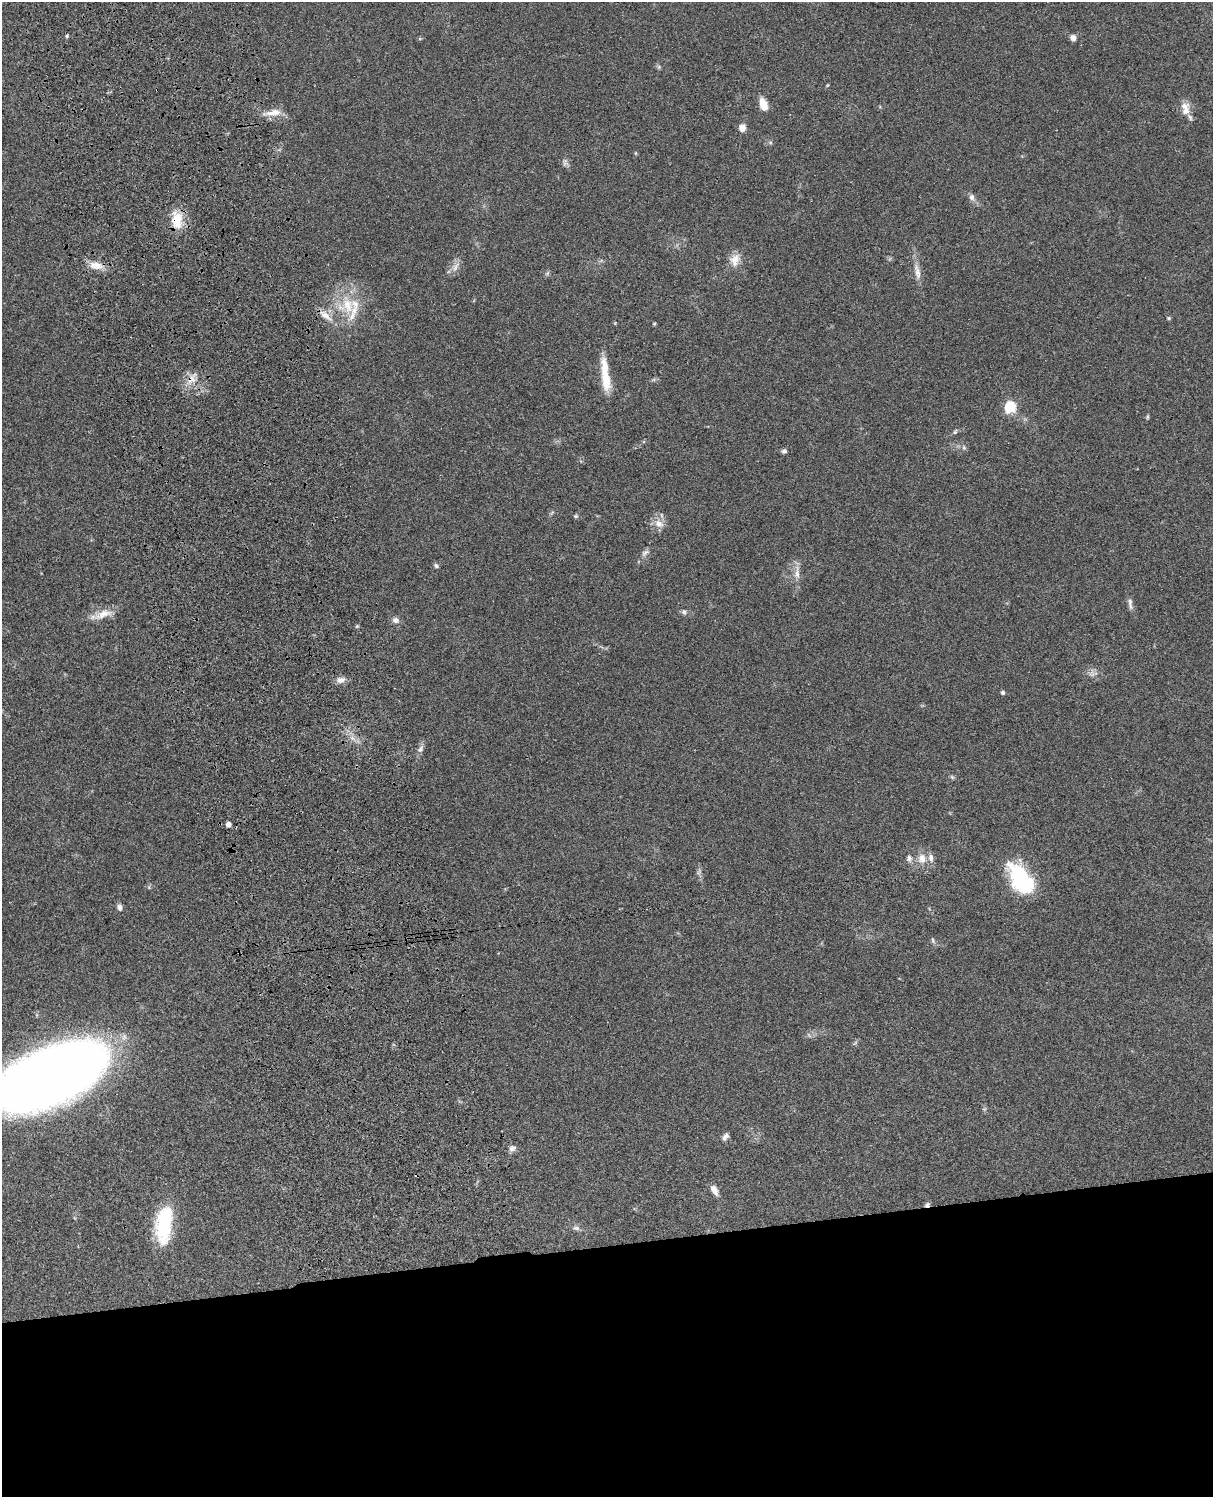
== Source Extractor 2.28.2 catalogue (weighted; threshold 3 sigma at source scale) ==
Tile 11 of 4 x 3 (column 3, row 3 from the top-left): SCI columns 2545-3755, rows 278-1772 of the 5085 x 4926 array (HDU 1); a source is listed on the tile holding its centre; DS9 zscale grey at full resolution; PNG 1215 x 1499 px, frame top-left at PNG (2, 2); no overlay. Shown black and unused: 17% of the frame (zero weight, under 3 of 4 exposures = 6% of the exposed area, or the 3 px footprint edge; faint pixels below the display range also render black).
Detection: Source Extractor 2.28.2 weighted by HDU 2 'WHT'; one run over the whole footprint, this tile lists its part. Background 0.0787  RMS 0.006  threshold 0.0268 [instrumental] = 3 sigma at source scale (4.5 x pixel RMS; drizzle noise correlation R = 1.50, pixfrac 1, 0.05/0.05 arcsec/px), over >= 5 px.
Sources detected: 61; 2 too faint to see at this stretch — not listed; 5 inside a brighter listed object's ellipse — not listed separately; the other 54 listed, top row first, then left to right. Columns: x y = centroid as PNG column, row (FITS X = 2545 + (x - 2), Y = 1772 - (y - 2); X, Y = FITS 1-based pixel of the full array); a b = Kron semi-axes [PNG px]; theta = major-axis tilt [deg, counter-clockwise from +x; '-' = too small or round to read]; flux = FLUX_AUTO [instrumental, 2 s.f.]
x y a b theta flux
67 36 4 4 - 0.9
1073 38 7 6 - 2.5
659 67 7 4 -72 0.9
763 105 13 7 -72 8.4
1186 111 12 9 53 4.5
274 112 23 8 9 6.3
742 128 8 7 - 3.7
565 162 11 6 -84 1.9
972 197 9 7 -69 2.3
177 220 25 15 -86 13
735 259 15 12 23 6.1
96 266 19 10 -10 7
456 267 15 7 56 3.7
547 273 8 3 45 0.84
918 273 20 8 -79 4.7
348 305 29 18 -68 21
325 315 21 8 -37 6.1
1169 318 5 4 - 0.74
654 324 4 4 - 0.68
192 379 13 10 54 5.7
606 380 32 11 -79 14
1010 407 16 14 63 11
1147 417 6 4 -90 0.75
955 432 7 4 54 1
964 448 7 4 -19 1.1
784 451 6 5 - 1.5
576 516 6 4 -18 0.92
659 524 14 9 -35 5.2
645 552 11 5 37 2.1
436 566 7 5 -73 1.1
797 573 21 6 90 4.6
1130 604 17 5 -84 2.4
684 612 8 6 -31 1.5
103 614 28 10 21 7.8
396 620 9 8 - 2.5
357 626 6 3 19 0.64
341 680 12 8 15 3.2
1003 692 4 4 - 1.3
352 738 8 6 -35 2.7
420 749 11 6 54 2.3
952 777 7 4 -45 0.87
228 824 4 4 - 3.3
909 858 9 6 -89 1.9
922 858 13 10 -87 5.6
1021 879 34 18 -53 50
120 907 9 6 -83 2.1
933 940 8 4 -81 0.98
50 1076 77 37 23 980
725 1137 9 6 58 2.2
512 1148 10 8 22 2.2
714 1190 12 6 -60 3.9
927 1205 7 5 31 1.6
164 1225 44 17 83 37
576 1228 10 6 -8 1.9
Overlapping masked pixels (flux is a lower limit): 3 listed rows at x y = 177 220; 192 379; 927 1205
Isophote crosses this tile's border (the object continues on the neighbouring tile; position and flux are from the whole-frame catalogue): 1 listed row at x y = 50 1076